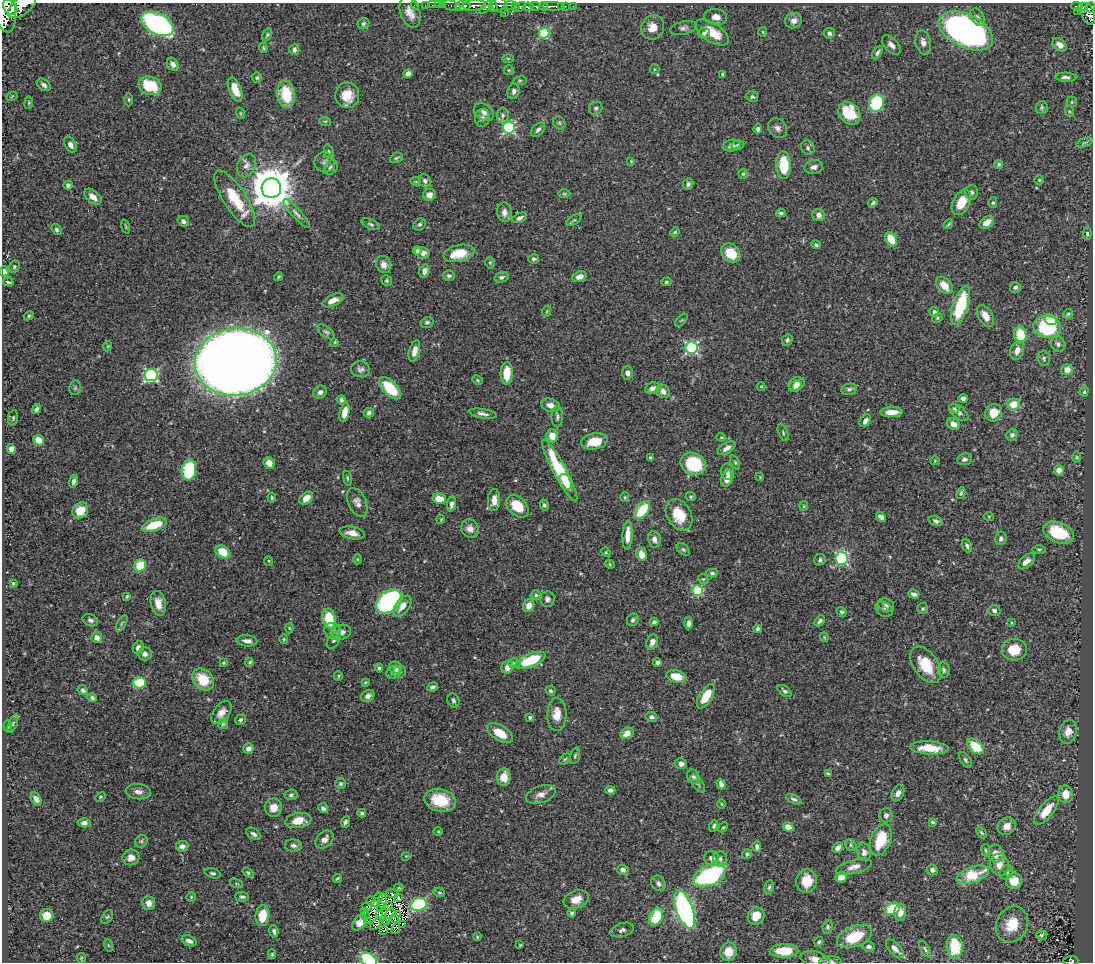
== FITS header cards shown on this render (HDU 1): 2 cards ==
NAXIS1  =                 1091
NAXIS2  =                  960

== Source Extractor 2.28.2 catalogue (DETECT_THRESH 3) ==
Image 1091 x 960 px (HDU 1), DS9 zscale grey, 1 PNG px = 1 image px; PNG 1095 x 964 px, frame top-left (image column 1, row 960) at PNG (2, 3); each listed source drawn as its Kron ellipse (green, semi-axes under 4 px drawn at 4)
Background 0.441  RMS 0.021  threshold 0.0619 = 3 sigma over >= 5 px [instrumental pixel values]
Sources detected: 484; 7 with non-positive FLUX_AUTO (blend fragments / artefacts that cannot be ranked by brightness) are neither listed nor drawn; the other 477 listed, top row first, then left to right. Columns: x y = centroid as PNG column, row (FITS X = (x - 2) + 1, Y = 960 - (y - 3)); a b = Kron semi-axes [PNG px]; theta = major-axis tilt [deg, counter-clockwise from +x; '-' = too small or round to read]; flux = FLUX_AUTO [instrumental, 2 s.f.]
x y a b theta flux
414 5 2 2 - 8.4
425 5 2 2 - 5.4
432 5 2 2 - 5.7
438 5 2 2 - 8.2
443 5 3 2 - 9.5
474 5 11 5 4 560
500 5 9 7 -27 200
510 5 6 4 -9 230
22 6 16 8 36 1400
452 6 9 5 -17 55
463 6 7 5 6 550
493 6 5 4 - 100
535 6 5 3 - 170
543 6 4 3 - 170
553 6 10 3 -1 320
562 6 3 2 - 38
565 6 3 3 - 19
573 6 3 2 - 4.1
1077 6 5 3 - 58
10 7 8 6 -51 1000
486 7 8 4 43 120
516 7 3 3 - 45
521 7 6 4 39 130
529 7 5 4 - 380
1083 7 4 3 - 49
1091 8 5 4 - 190
5 10 23 11 -81 2800
1077 11 3 2 - 5
410 12 16 9 -72 14
505 13 2 2 - 9.3
1088 14 11 6 -68 340
716 17 11 8 -9 10
977 17 9 6 -57 4.6
794 21 8 7 - 7.7
157 24 17 10 -27 360
363 24 6 5 - 3.4
653 27 12 11 - 19
683 28 13 6 12 5.4
966 31 29 16 -26 620
763 32 5 3 - 1.4
544 33 5 5 - 95
704 33 6 5 - 3.6
712 33 19 9 -33 32
829 33 5 5 - 3.9
267 35 7 4 63 2
923 42 12 7 -75 9.1
891 45 12 6 -46 6.8
1060 45 8 5 -38 10
263 48 5 3 - 1.8
294 50 5 5 - 3.2
877 53 7 4 58 3.3
508 58 6 4 -1 1.6
173 64 7 5 -56 5.6
655 69 5 4 - 1.6
509 70 5 4 - 1.7
408 74 5 4 - 6.4
723 74 4 4 - 1.9
1066 77 10 4 -3 4.7
257 78 5 5 - 2.7
520 81 7 3 8 1.7
44 85 8 5 -36 4.7
150 86 12 9 -18 51
235 89 13 6 -68 20
514 91 8 6 75 5
286 94 14 8 -81 51
347 95 13 12 - 26
12 96 6 3 20 1.3
752 97 6 5 - 2.7
129 100 7 3 90 1.7
1072 102 5 5 - 1.8
29 103 6 3 82 1.5
876 103 9 7 71 87
1042 107 7 6 - 2.8
596 108 7 6 - 4
1069 111 6 3 -72 1.7
484 112 11 8 -37 6.6
240 113 6 3 -72 1.4
849 113 12 9 -47 59
503 115 8 6 -89 4.1
482 118 9 7 78 4.8
325 121 6 4 -17 1.7
559 123 7 5 -45 2.7
509 127 6 6 - 210
778 128 10 8 -50 6.1
758 129 5 4 - 3.4
538 130 8 5 43 4
1085 142 8 3 19 2.6
70 145 9 5 -59 6.3
738 145 6 5 - 2.6
732 146 9 6 9 5.8
808 148 7 6 - 3.5
329 152 8 4 -73 2.3
396 158 6 5 - 2.4
631 161 3 2 - 0.99
324 162 10 10 - 6.1
999 164 4 4 - 2
784 165 14 7 -88 53
246 166 12 8 64 8.6
814 167 9 7 14 6.2
331 168 8 6 53 6.3
743 174 5 4 - 1.9
1039 180 4 4 - 1.8
425 181 7 5 -60 4.1
416 182 5 3 - 1.2
688 184 6 5 - 3.9
68 185 4 4 - 4.9
271 188 10 9 - 5400
972 192 7 6 - 4.3
564 194 6 4 -1 1.8
429 195 6 6 - 7.6
93 197 10 6 -40 11
235 199 33 11 -57 50
961 202 13 8 63 27
873 203 5 3 - 2.3
993 203 5 4 - 2
504 212 10 7 -84 8
781 213 4 3 - 2.4
296 214 19 5 -48 6.2
819 215 6 6 - 6.7
520 218 8 4 23 4.1
574 220 9 4 34 2.7
183 221 6 5 - 4.3
987 223 8 5 37 12
371 224 10 5 -23 3.2
420 224 7 5 40 3.1
948 224 5 3 - 1.8
126 227 7 3 -72 1.6
57 230 6 4 -57 2.9
675 232 5 4 - 1.7
1087 234 6 4 90 2.5
891 239 7 5 -60 28
816 245 5 4 - 2.8
417 251 4 3 - 2.9
422 253 7 5 -13 8.7
459 253 16 8 13 35
731 253 10 8 -48 32
534 259 5 4 - 2.9
490 262 6 5 - 2
384 264 9 7 -62 9.2
14 267 6 5 - 2.5
4 271 5 4 - 6.2
424 271 7 5 73 6
449 276 6 5 - 3.1
278 277 5 4 - 1.8
502 277 7 5 17 3.7
579 277 7 5 20 6.7
387 281 6 5 - 2.2
8 282 5 3 - 2.2
666 282 5 4 - 2.1
944 285 10 6 -48 18
1015 287 5 5 - 4
333 300 11 5 26 12
961 305 20 7 72 78
547 311 6 3 71 1.6
934 312 5 4 - 2.8
1068 314 5 4 - 2
29 316 5 4 - 1.8
986 316 12 7 -59 13
937 318 5 3 - 1.6
681 320 8 3 45 1.6
1051 320 6 5 - 30
427 322 6 5 - 3
1047 327 13 11 -14 97
326 332 10 5 -39 3.4
1020 335 8 6 -82 38
787 340 6 5 - 3.5
335 342 4 3 - 1.4
1058 344 8 6 -68 4.7
108 346 5 3 - 1.2
691 348 6 6 - 200
1017 350 9 6 71 11
414 351 11 5 76 11
1044 358 7 6 - 2.9
236 362 41 33 7 3700
361 369 10 8 -12 5.4
1067 370 6 5 - 13
507 373 11 6 88 32
627 373 7 5 -86 6.6
151 375 6 6 - 240
477 380 5 4 - 1.7
797 384 8 6 19 7.5
761 386 4 3 - 0.97
795 386 7 5 34 4.7
75 388 7 5 77 2.5
390 388 13 7 -46 59
653 388 7 5 21 6.7
849 389 8 5 13 3.7
663 391 7 6 - 7.3
320 392 7 6 - 5.8
1084 392 5 4 - 2
963 399 4 4 - 5.1
341 400 5 4 - 3.4
1013 404 6 5 - 25
550 405 10 6 -16 9.9
36 409 5 4 - 3.5
954 409 5 4 - 2.3
344 412 10 5 77 14
891 412 11 5 3 16
959 412 11 6 -38 5
369 413 5 4 - 3.3
994 413 9 8 - 21
483 414 14 4 -9 5.6
557 417 10 5 -89 4.4
13 418 8 5 81 2.7
865 421 7 4 53 5.4
953 424 7 5 -33 10
783 433 9 4 -66 2.8
1012 435 6 5 - 4.4
552 436 6 5 - 17
721 437 4 4 - 1.6
39 440 5 5 - 17
594 441 13 8 10 23
727 448 10 5 32 8
11 449 5 4 - 7.4
1076 457 6 4 89 1.6
650 458 4 3 - 2.7
964 459 7 6 - 4.3
935 461 4 4 - 1.5
735 462 7 4 -64 2.1
269 463 6 5 - 12
693 464 13 11 -25 75
189 470 10 7 82 83
560 470 35 6 -62 91
1059 470 5 5 - 12
727 472 8 6 -86 6.4
760 477 4 3 - 1
347 478 7 3 -79 1.9
727 479 8 5 65 11
74 481 6 4 75 3.9
566 482 8 6 -66 9.3
961 493 6 4 67 2.5
272 497 5 3 - 1.9
625 497 5 4 - 1.5
691 497 5 4 - 1.9
306 498 8 5 39 14
439 499 7 5 -13 20
494 500 11 6 87 11
357 502 15 9 -64 9.5
452 504 7 4 81 6.6
544 505 5 4 - 2.9
517 506 13 9 -45 34
804 506 5 4 - 1.6
642 510 10 6 53 53
80 511 8 7 - 25
679 515 17 12 -59 37
989 516 5 3 - 1.3
881 517 6 4 -47 4.4
441 519 4 3 - 1.2
936 521 7 5 -17 3.9
154 525 13 6 20 39
470 529 9 8 - 10
352 533 12 6 -11 10
1059 533 16 10 -22 53
628 535 15 5 86 17
1001 538 7 5 80 5.4
654 539 8 6 -80 7
967 546 7 4 -67 3.3
683 549 8 5 -40 2.6
1039 549 7 3 0 1.7
223 552 8 6 -35 25
606 552 5 4 - 1.7
641 554 6 5 - 16
357 559 5 3 - 1.2
841 559 6 6 - 170
820 560 6 5 - 3.1
269 561 5 3 - 1.2
1026 561 10 5 40 9.6
610 564 5 4 - 1.9
140 565 6 5 - 52
712 573 5 4 - 3.4
703 579 5 4 - 1.8
13 583 3 3 - 1.8
697 590 5 5 - 100
914 594 6 4 -18 5
536 595 5 4 - 2.4
127 596 3 3 - 1.7
547 599 8 7 - 5.2
389 601 14 10 40 320
158 603 12 7 -78 14
886 605 8 6 -25 4.2
402 606 12 7 53 12
529 606 6 5 - 12
884 609 9 7 -33 4.1
923 609 5 5 - 2.4
994 610 6 5 - 4.4
841 612 5 4 - 2.2
329 619 10 6 -76 48
90 620 8 6 -25 4.1
633 620 6 5 - 3.5
820 621 6 4 46 3.3
654 622 4 4 - 3.2
1011 622 4 2 - 1.1
122 623 9 4 60 2.3
688 623 6 4 -89 5
289 628 5 3 - 1.4
757 629 4 4 - 2.6
333 631 9 8 - 6.4
342 632 10 7 17 7.2
97 637 5 5 - 8.6
824 637 4 4 - 1.5
284 639 5 4 - 1.6
334 640 9 5 57 3.6
247 641 10 5 -6 6.9
652 642 8 5 70 8
138 648 6 5 - 6.4
1014 650 12 11 - 29
145 654 7 6 - 5.1
530 660 16 6 22 69
250 662 4 4 - 2.2
657 662 4 4 - 3.6
223 663 3 3 - 1.5
514 663 6 5 - 2.6
926 665 20 12 -56 42
507 667 6 6 - 11
379 668 4 3 - 2.2
396 668 6 6 - 7.6
944 670 8 6 -83 3.2
394 672 7 6 - 7.5
399 672 6 6 - 3.6
338 676 4 4 - 1.7
676 676 10 6 -13 22
203 679 12 9 -45 38
365 682 4 3 - 1.6
139 683 6 5 - 46
432 687 6 4 21 4.2
83 690 5 4 - 3.6
551 691 5 4 - 2.3
785 691 8 4 -37 3.5
368 696 7 5 31 5.8
706 696 14 6 58 33
92 698 5 4 - 3.3
453 700 7 6 - 3.4
221 713 13 8 52 12
557 715 16 9 88 18
530 717 3 3 - 2.3
651 717 6 5 - 4
240 720 6 5 - 3.2
13 724 9 3 68 2.5
223 724 5 5 - 2
8 726 6 3 -88 2.2
1068 732 12 8 74 12
500 733 14 7 -31 27
627 733 7 5 28 12
975 746 10 6 -41 48
248 748 5 4 - 7.3
929 748 19 6 -3 26
575 756 8 5 74 2.7
565 759 7 4 43 2
965 760 8 5 -58 3.3
681 764 6 5 - 6.1
828 774 4 3 - 2.1
504 777 9 7 85 17
693 777 8 6 -64 3.4
341 784 5 5 - 2.5
698 784 10 5 -55 3.3
721 784 5 4 - 4.9
610 790 5 4 - 3.2
138 792 12 7 -6 7.5
898 793 8 5 61 7.5
541 794 15 8 18 11
1066 794 9 7 -81 16
291 795 6 5 - 3.8
100 797 5 4 - 1.7
36 799 7 5 -60 6.6
794 799 8 4 -25 3.2
440 800 16 11 -13 44
722 804 5 3 - 1.3
274 808 9 8 - 13
323 808 5 4 - 4.3
1046 811 17 7 51 24
362 813 4 4 - 2.7
886 815 7 7 - 3.5
298 821 13 7 9 21
345 822 6 4 68 3.7
933 822 4 3 - 2.2
84 823 6 4 1 5
714 826 6 4 71 2.5
1007 826 9 8 - 13
723 827 5 3 - 1.5
788 827 5 4 - 14
438 831 5 3 - 1.4
981 833 6 4 -45 2.3
254 834 8 5 -34 3.9
324 839 10 7 44 8.1
881 840 16 10 68 47
141 841 7 5 44 3
293 845 8 6 -1 4.2
851 845 6 5 - 2.6
182 846 6 5 - 6.6
757 847 5 4 - 4.5
838 848 6 4 45 5.4
986 850 6 3 -81 1.8
864 852 8 6 -74 6.5
747 854 5 4 - 2.5
996 854 9 7 -75 14
406 856 4 4 - 1.1
131 857 8 8 - 9.6
712 858 7 7 - 6
720 859 7 7 - 4.7
999 865 11 9 -74 14
854 867 18 7 15 11
623 870 5 5 - 5.7
932 870 5 5 - 3.7
1007 872 7 6 - 4.3
213 873 8 5 -17 3
248 873 6 4 -39 2.3
709 875 17 10 26 220
973 875 16 8 19 49
841 877 6 5 - 14
337 878 4 3 - 1.6
806 881 12 10 84 25
1014 881 8 8 - 29
236 883 6 3 -19 1.7
658 883 8 6 -60 4.8
769 887 7 4 81 3
399 888 5 4 - 1.4
439 892 6 4 -17 1.7
392 894 6 3 -20 3.4
191 897 4 4 - 1.8
242 897 7 5 -3 3.5
379 897 5 2 - 1.2
399 897 3 3 - 1.5
576 899 13 9 20 15
370 901 4 2 - 1.8
383 901 8 3 -90 0.58
376 902 4 2 - 0.99
149 903 7 6 - 8.4
419 905 8 6 17 140
388 906 5 3 - 0.49
367 907 5 2 - 1.6
381 907 3 3 - 0.92
684 909 20 8 -70 370
893 909 8 6 26 56
365 912 3 2 - 0.78
900 912 8 6 83 11
572 913 4 4 - 2.3
379 914 3 2 - 0.34
390 914 5 4 - 1.7
47 915 7 6 - 21
398 915 2 2 - 1.5
262 916 10 7 83 27
366 916 3 2 - 2.3
756 916 9 8 - 18
107 917 7 5 57 2.2
656 917 9 6 66 55
394 919 4 2 - 0.37
367 921 3 2 - 0.96
387 921 3 2 - 2.1
384 922 4 3 - 0.32
360 923 9 6 50 7.5
376 924 7 3 41 2.1
403 924 4 2 - 1.2
1012 924 18 15 64 33
828 927 7 5 82 2.6
396 929 6 2 63 0.93
622 930 12 7 16 5.2
274 931 6 4 -74 3.6
384 931 3 2 - 2.6
1041 935 5 4 - 2.8
477 937 4 3 - 1.5
855 937 18 10 22 53
189 941 8 5 -20 6.3
819 942 5 4 - 2.5
108 945 6 4 -70 1.9
520 945 4 3 - 1.4
869 947 6 5 - 4.3
955 947 11 8 -87 62
895 949 11 5 -47 7.7
925 949 9 4 -59 2.4
784 951 14 7 1 34
729 952 9 8 - 20
272 954 5 4 - 1.7
81 958 5 4 - 1.5
815 959 15 8 -14 11
369 960 9 6 -30 130
830 961 11 5 4 4.5
1071 961 7 4 0 74
At the frame edge (FLAGS 8, measured only in part): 8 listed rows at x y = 22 6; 1091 8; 5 10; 4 271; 815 959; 369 960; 830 961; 1071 961
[7 non-positive-flux detections neither listed nor drawn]